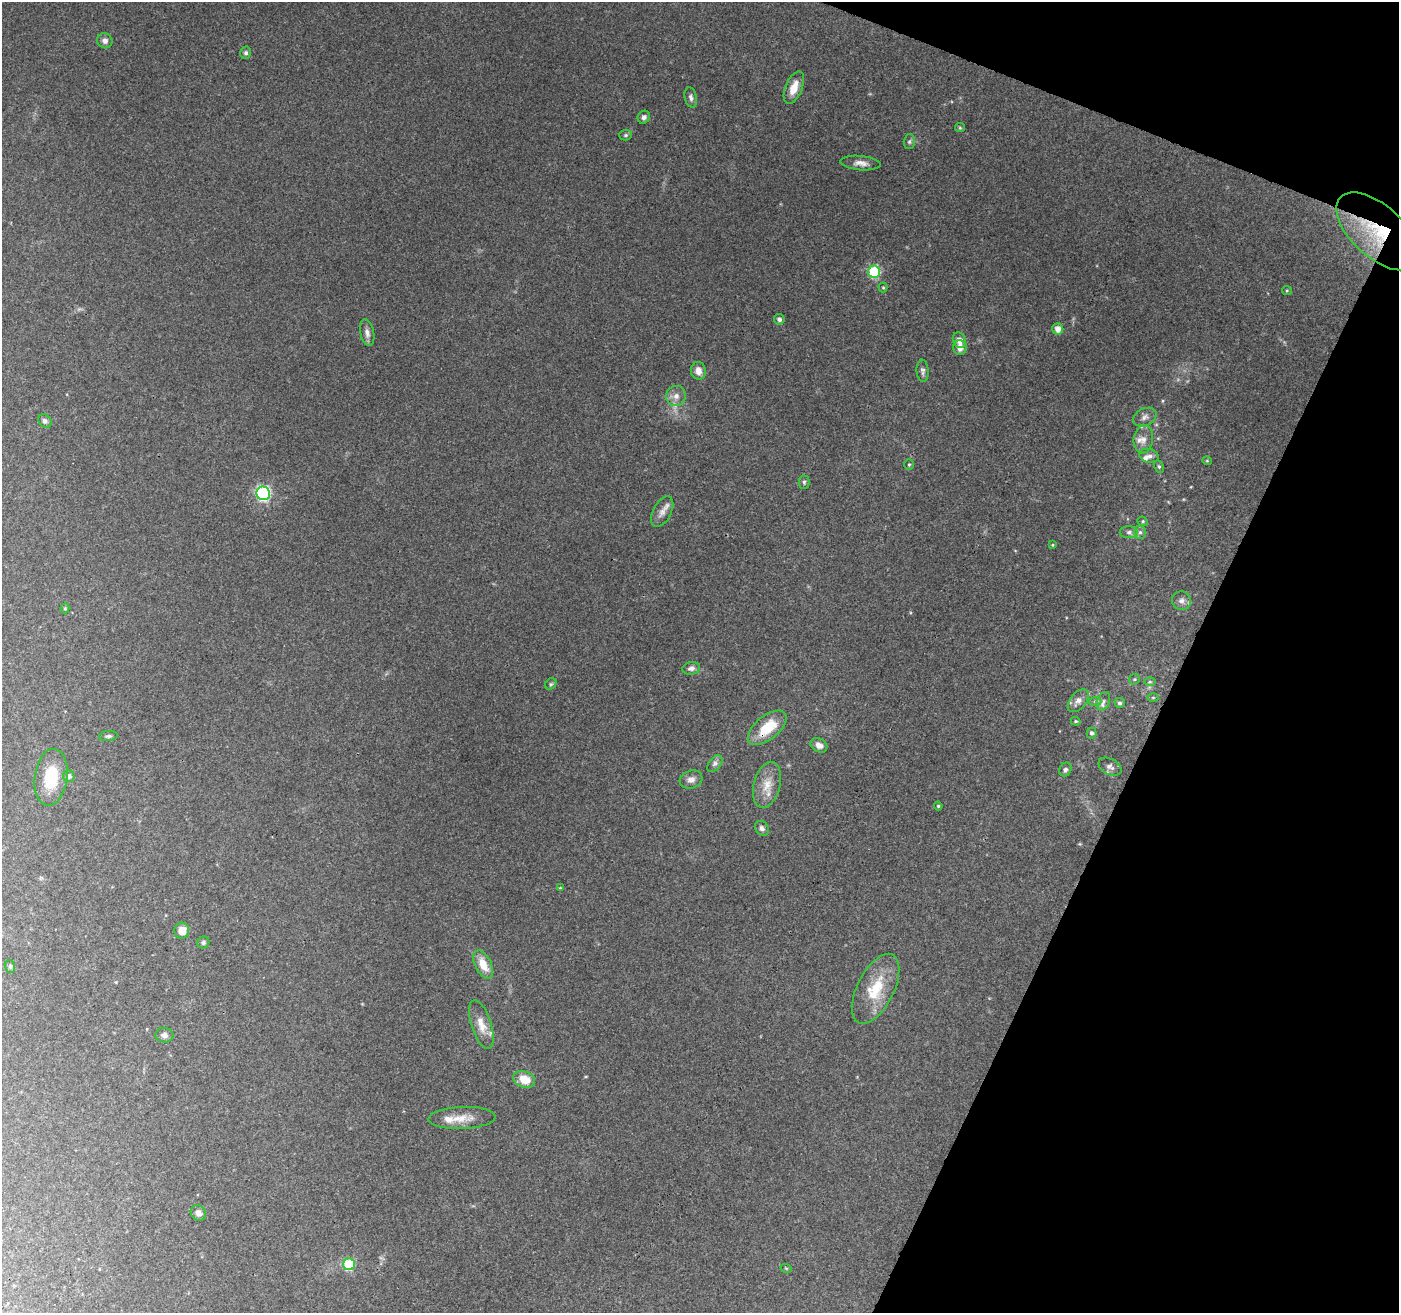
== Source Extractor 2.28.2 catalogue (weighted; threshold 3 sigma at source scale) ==
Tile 8 of 4 x 4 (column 4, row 2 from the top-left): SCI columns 4203-5599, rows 2895-4205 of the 5599 x 5725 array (HDU 1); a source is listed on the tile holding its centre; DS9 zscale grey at full resolution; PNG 1401 x 1315 px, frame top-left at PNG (2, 2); each listed source drawn as its Kron ellipse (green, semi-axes under 4 px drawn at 4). Shown black and unused: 19% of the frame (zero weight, under 3 of 4 exposures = <1% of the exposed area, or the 3 px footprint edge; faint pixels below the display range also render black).
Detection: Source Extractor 2.28.2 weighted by HDU 2 'WHT'; one run over the whole footprint, this tile lists its part. Background 0.28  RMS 0.0087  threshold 0.0391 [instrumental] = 3 sigma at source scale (4.5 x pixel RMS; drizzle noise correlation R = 1.50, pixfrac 1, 0.0396/0.0396 arcsec/px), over >= 5 px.
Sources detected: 78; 1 too faint to see at this stretch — neither listed nor drawn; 4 inside a brighter listed object's ellipse — not listed separately; the other 73 listed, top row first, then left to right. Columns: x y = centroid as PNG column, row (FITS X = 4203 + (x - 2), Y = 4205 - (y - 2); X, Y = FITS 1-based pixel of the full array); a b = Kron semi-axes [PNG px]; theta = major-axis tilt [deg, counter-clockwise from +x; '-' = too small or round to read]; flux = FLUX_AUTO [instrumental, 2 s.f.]
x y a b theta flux
105 41 8 7 - 3.5
246 53 6 5 - 2.5
794 88 17 8 67 13
691 98 10 6 -78 2.8
644 117 7 6 - 2.5
960 128 5 4 - 1
626 135 6 5 - 1.4
909 142 7 5 88 1.9
861 163 20 7 -5 5.9
1377 231 50 25 -42 58
874 272 6 6 - 82
883 288 5 4 - 0.98
1287 291 5 4 - 1
779 319 5 5 - 2.6
1058 329 5 5 - 6.4
367 333 13 7 -79 4.2
959 340 8 6 -69 6
960 348 7 7 - 6.5
698 371 9 7 -82 6
923 371 11 6 -86 2.8
676 396 10 10 - 5.6
1145 417 12 8 27 4.6
45 421 7 6 - 3
1143 439 14 9 81 6.5
1149 456 10 7 -15 3.7
1207 461 4 4 - 0.87
909 465 5 5 - 1.2
1159 467 6 4 -63 1.4
804 482 6 5 - 1.7
263 493 7 6 - 150
662 512 17 9 62 6.5
1143 521 5 4 - 1.3
1129 532 9 6 1 2.7
1140 532 6 6 - 2.3
1052 545 4 3 - 0.84
1182 601 9 9 - 4.2
65 608 5 4 - 1.1
691 668 9 6 10 3.8
1134 679 5 5 - 1.4
1150 682 6 4 0 1.1
551 684 6 5 - 1.4
1153 697 6 4 0 0.96
1078 701 13 8 50 6.3
1103 701 9 6 67 3.3
1095 702 6 4 0 1.6
1120 703 5 5 - 2.3
1076 721 5 4 - 1.1
767 728 23 11 40 28
1092 733 5 5 - 2
108 736 9 5 6 2
819 745 9 6 -32 5
715 764 10 5 52 2.9
1110 767 12 8 -28 4.2
1065 770 7 6 - 2.3
69 776 6 5 - 2.5
51 777 28 16 82 31
691 780 11 9 18 4.7
767 785 23 13 76 14
938 806 4 4 - 0.98
762 828 8 6 -55 2.9
560 888 4 3 - 0.72
182 931 8 7 - 9.6
203 942 6 5 - 1.9
483 965 15 8 -63 15
10 966 7 5 -75 1.5
876 989 38 18 63 35
481 1025 25 10 -72 12
164 1035 9 7 -6 3.6
524 1079 11 8 -19 15
462 1118 33 11 2 14
198 1213 8 7 - 5.2
349 1264 6 5 - 60
786 1268 6 3 -19 0.85
Overlapping masked pixels (flux is a lower limit): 2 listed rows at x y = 1377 231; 767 728